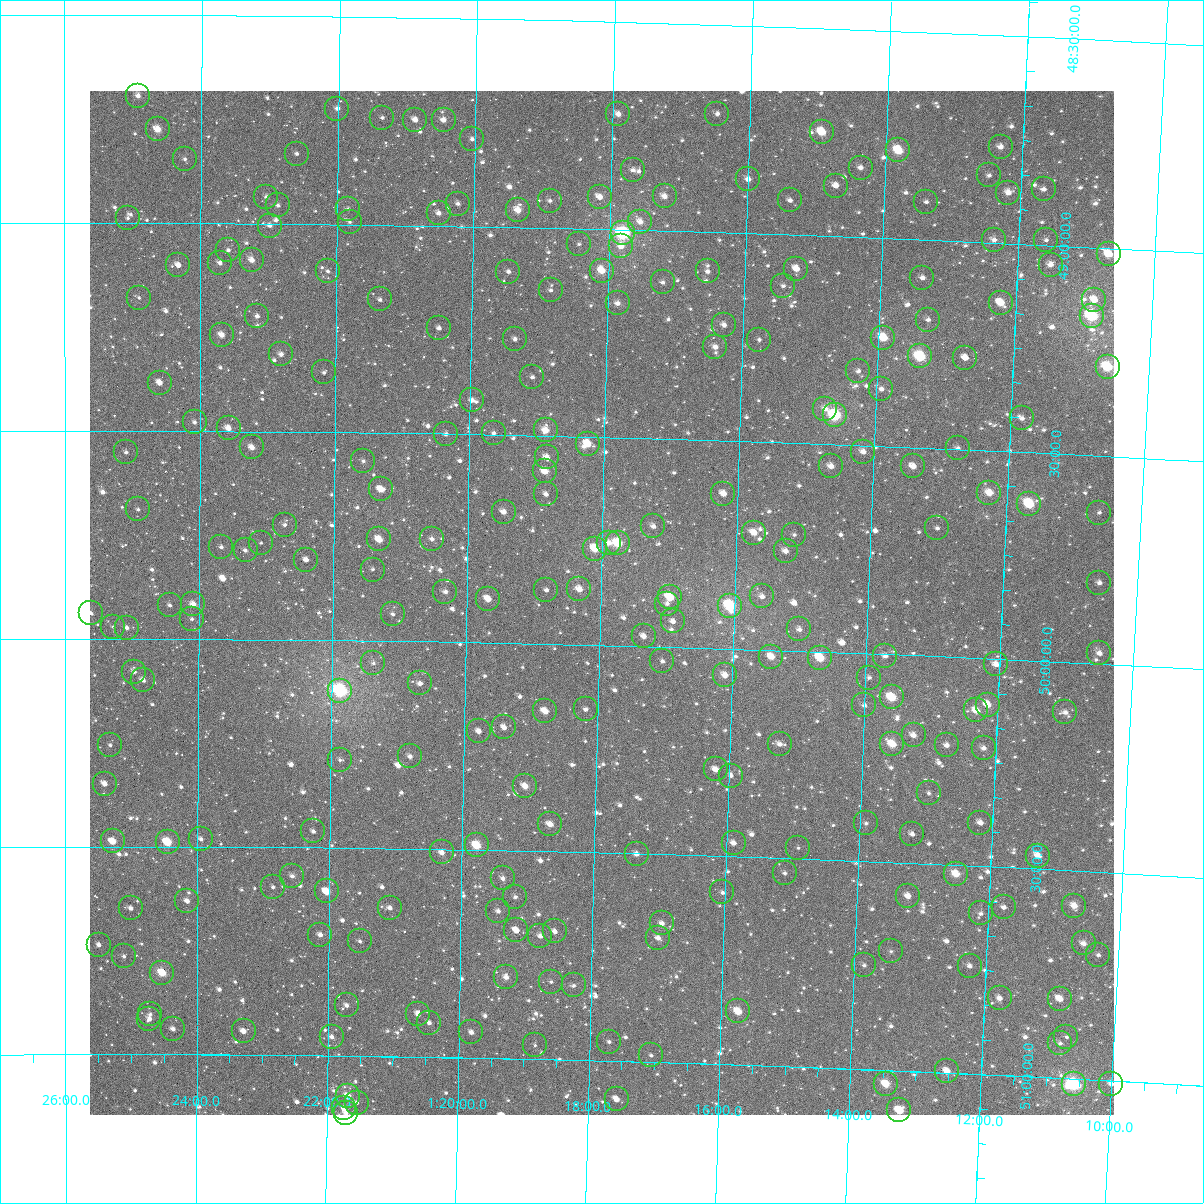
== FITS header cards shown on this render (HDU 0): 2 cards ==
NAXIS1  =                 1024
NAXIS2  =                 1024

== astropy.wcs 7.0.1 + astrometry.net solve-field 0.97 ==
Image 1024 x 1024 px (HDU 0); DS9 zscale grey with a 90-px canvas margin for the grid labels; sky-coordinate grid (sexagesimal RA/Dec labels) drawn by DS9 from the SOLVED WCS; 252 Tycho-2 reference stars matched to detected sources circled (green)
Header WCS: RA---TAN-SIP/DEC--TAN-SIP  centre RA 01:17:59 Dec +49:54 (19.50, +49.90 deg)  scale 8.66 arcsec/px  FOV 147.8' x 147.9'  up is +179 deg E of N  parity flipped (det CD > 0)
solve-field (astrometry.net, Tycho-2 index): VERIFIED the header's WCS against the Tycho-2 star catalogue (verified at 6 index scales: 13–252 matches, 0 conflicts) and refined it, rather than solving blind
Solved WCS: RA---TAN-SIP/DEC--TAN-SIP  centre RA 01:17:59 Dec +49:54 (19.50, +49.90 deg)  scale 8.66 arcsec/px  FOV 147.8' x 147.9'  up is +179 deg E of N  parity flipped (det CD > 0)
The solver's refit moves the header's centre by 0.25 arcsec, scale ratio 1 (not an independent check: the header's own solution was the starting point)
Tycho-2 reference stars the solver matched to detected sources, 252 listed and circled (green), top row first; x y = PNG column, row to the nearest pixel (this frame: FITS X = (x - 90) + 1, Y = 1024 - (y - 91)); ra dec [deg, ICRS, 3 dp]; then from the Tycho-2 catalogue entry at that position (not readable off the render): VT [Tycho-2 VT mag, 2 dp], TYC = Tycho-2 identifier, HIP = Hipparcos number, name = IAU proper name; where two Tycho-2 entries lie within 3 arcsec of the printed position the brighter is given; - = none
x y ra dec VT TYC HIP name
138 96 21.230 +48.694 9.99 3269-453-1 - -
337 109 20.504 +48.721 11.10 3269-504-1 - -
618 114 19.479 +48.722 9.91 3268-99-1 - -
717 114 19.118 +48.714 10.68 3268-15-1 - -
382 118 20.340 +48.742 11.22 3269-106-1 - -
415 120 20.219 +48.746 10.32 3269-130-1 - -
444 120 20.115 +48.745 10.17 3269-808-1 - -
158 129 21.159 +48.774 8.97 3273-1204-1 - -
822 132 18.734 +48.750 8.75 3272-286-1 - -
472 139 20.010 +48.790 11.12 3273-1331-1 - -
1001 147 18.081 +48.769 10.08 3272-376-1 - -
898 150 18.453 +48.787 8.35 3272-48-1 5747 -
297 154 20.651 +48.831 11.56 3273-811-1 - -
185 159 21.059 +48.845 10.95 3273-1019-1 - -
861 168 18.588 +48.832 10.48 3272-294-1 - -
633 170 19.421 +48.855 10.85 3272-300-1 - -
989 175 18.119 +48.838 10.72 3272-134-1 - -
748 179 18.998 +48.869 10.02 3272-150-1 - -
836 186 18.677 +48.878 10.65 3272-92-1 - -
1044 189 17.917 +48.866 11.08 3272-154-1 - -
1008 193 18.045 +48.878 10.14 3272-90-1 - -
665 196 19.302 +48.917 9.95 3272-78-1 - -
266 197 20.760 +48.935 10.66 3273-773-1 - -
600 197 19.539 +48.923 10.44 3272-2-1 - -
790 200 18.843 +48.917 10.90 3272-112-1 - -
550 201 19.721 +48.934 11.15 3273-780-1 - -
926 202 18.344 +48.908 11.42 3272-102-1 - -
458 204 20.057 +48.945 11.15 3273-747-1 - -
278 205 20.717 +48.955 10.42 3273-1427-1 - -
348 209 20.460 +48.961 11.62 3273-705-1 - -
518 210 19.838 +48.958 9.26 3273-839-1 6185 -
439 213 20.128 +48.969 10.64 3273-682-1 - -
128 218 21.267 +48.988 11.39 3273-1287-1 - -
350 222 20.453 +48.993 11.53 3273-1417-1 - -
640 222 19.388 +48.979 10.42 3272-42-1 - -
270 226 20.746 +49.004 10.72 3273-822-1 - -
623 233 19.450 +49.008 7.19 3272-24-1 6060 -
994 240 18.090 +48.993 10.63 3272-262-1 - -
1046 240 17.899 +48.988 11.18 3272-190-1 - -
579 244 19.611 +49.037 11.45 3272-1351-1 - -
621 246 19.456 +49.039 10.15 3272-1357-1 - -
228 250 20.898 +49.064 11.20 3273-1437-1 - -
1109 254 17.667 +49.015 9.35 3272-46-1 - -
252 260 20.811 +49.088 10.71 3273-477-2 - -
220 263 20.928 +49.094 11.06 3273-318-1 - -
178 265 21.081 +49.101 10.37 3273-874-1 - -
1051 265 17.878 +49.046 10.45 3272-1356-1 - -
796 269 18.810 +49.081 9.84 3272-1285-1 - -
328 271 20.531 +49.113 11.04 3273-813-1 - -
602 271 19.525 +49.099 8.91 3272-1184-1 6083 -
708 271 19.136 +49.094 10.39 3272-1212-1 - -
508 272 19.868 +49.107 10.78 3273-740-1 - -
922 278 18.346 +49.091 10.61 3272-1280-1 - -
663 282 19.300 +49.124 11.36 3272-1197-1 - -
783 286 18.857 +49.123 11.13 3272-1127-1 - -
551 290 19.711 +49.149 11.39 3273-889-1 - -
139 298 21.226 +49.180 10.77 3273-470-1 - -
380 299 20.339 +49.179 10.72 3273-695-1 - -
1094 300 17.712 +49.126 9.99 3272-1100-1 - -
618 303 19.463 +49.176 10.26 3272-967-1 - -
1001 303 18.056 +49.143 9.18 3272-1162-1 - -
257 316 20.790 +49.223 10.95 3273-1455-1 - -
1092 316 17.718 +49.164 7.46 3272-1106-1 5533 -
928 320 18.319 +49.191 10.64 3272-1089-1 - -
724 325 19.070 +49.222 10.45 3272-1188-1 - -
439 328 20.119 +49.246 11.08 3273-935-1 - -
222 335 20.921 +49.268 9.48 3273-1451-1 - -
883 338 18.481 +49.239 8.81 3272-1115-1 - -
515 339 19.839 +49.269 10.98 3273-241-1 - -
759 340 18.939 +49.254 11.08 3272-855-1 - -
715 347 19.099 +49.275 10.55 3272-899-1 - -
281 354 20.700 +49.314 9.94 3273-1003-1 - -
920 356 18.343 +49.281 7.80 3272-1178-1 5702 -
965 358 18.177 +49.280 10.73 3272-1051-1 - -
1108 367 17.651 +49.285 8.10 3272-785-1 - -
858 371 18.569 +49.322 11.37 3272-1055-1 - -
324 372 20.542 +49.356 11.58 3273-845-1 - -
532 377 19.772 +49.359 10.54 3273-1383-1 - -
160 383 21.148 +49.384 9.78 3273-410-1 - -
881 389 18.481 +49.362 10.86 3272-1041-1 - -
472 400 19.993 +49.418 10.83 3273-539-1 - -
825 409 18.687 +49.415 10.74 3272-1310-1 - -
835 415 18.649 +49.430 7.34 3272-1224-1 5813 -
1022 418 17.958 +49.419 11.01 3272-770-1 - -
195 422 21.019 +49.478 10.96 3273-1371-1 - -
229 428 20.893 +49.492 9.89 3273-572-1 - -
546 430 19.718 +49.486 9.19 3273-38-1 - -
494 433 19.910 +49.495 10.65 3273-1431-1 - -
446 434 20.089 +49.500 11.27 3273-1278-1 - -
588 444 19.561 +49.516 9.08 3272-949-1 - -
252 447 20.806 +49.538 9.48 3273-930-1 6471 -
958 448 18.190 +49.496 11.29 3272-635-1 - -
126 452 21.272 +49.551 11.37 3273-144-1 - -
863 452 18.540 +49.515 10.38 3272-970-1 - -
547 457 19.712 +49.552 10.23 3273-108-1 - -
363 461 20.392 +49.568 10.87 3273-1226-1 - -
831 466 18.657 +49.553 9.70 3272-1002-1 - -
913 466 18.353 +49.546 10.05 3272-611-1 - -
545 471 19.718 +49.585 9.28 3273-1134-1 - -
381 489 20.325 +49.636 9.59 3273-1149-1 - -
989 493 18.067 +49.601 9.28 3272-1054-1 - -
546 494 19.712 +49.640 10.82 3273-723-1 - -
723 494 19.053 +49.628 9.58 3272-844-1 - -
1029 504 17.916 +49.624 8.05 3272-432-1 5587 -
138 509 21.227 +49.689 11.45 3273-633-1 - -
504 512 19.868 +49.685 9.88 3273-1052-1 - -
1099 513 17.655 +49.636 11.31 3272-1036-1 - -
285 525 20.680 +49.724 10.95 3273-92-1 - -
653 526 19.310 +49.711 10.79 3272-661-1 - -
937 528 18.254 +49.691 11.34 3272-880-1 - -
754 533 18.935 +49.719 9.67 3272-553-1 - -
794 535 18.784 +49.721 10.95 3272-744-1 - -
379 539 20.329 +49.757 9.16 3273-1192-1 - -
432 539 20.134 +49.753 10.71 3273-31-1 - -
261 543 20.770 +49.768 11.75 3273-238-1 - -
609 543 19.473 +49.754 10.42 3272-897-1 - -
618 543 19.440 +49.754 8.14 3272-628-1 6058 -
221 547 20.917 +49.779 11.05 3273-837-1 - -
595 549 19.524 +49.768 8.85 3272-389-1 - -
246 550 20.827 +49.786 11.06 3273-91-1 - -
786 551 18.815 +49.761 10.13 3272-756-1 - -
306 560 20.601 +49.808 10.84 3273-1048-1 - -
373 570 20.351 +49.829 11.52 3273-892-1 - -
1099 583 17.641 +49.805 11.11 3272-904-1 - -
579 589 19.579 +49.867 9.34 3272-115-1 - -
546 590 19.702 +49.871 11.14 3273-1110-1 - -
445 592 20.079 +49.880 10.60 3273-414-1 - -
762 596 18.896 +49.872 10.58 3272-341-1 - -
670 597 19.239 +49.881 8.95 3272-427-1 - -
488 599 19.920 +49.895 9.50 3273-628-1 - -
193 604 21.021 +49.917 9.49 3273-183-1 - -
667 604 19.250 +49.896 11.10 3272-576-1 - -
170 605 21.108 +49.919 11.32 3273-534-1 - -
730 606 19.016 +49.896 7.67 3272-877-1 5912 -
91 613 21.404 +49.938 10.82 3273-170-1 - -
393 614 20.275 +49.936 10.82 3273-597-1 - -
192 619 21.026 +49.952 11.09 3273-1112-1 - -
673 621 19.227 +49.939 10.54 3272-1287-1 - -
113 627 21.320 +49.971 11.88 3273-662-1 - -
127 628 21.269 +49.973 11.21 3273-484-1 - -
799 629 18.753 +49.948 10.75 3272-470-1 - -
644 636 19.335 +49.976 10.00 3272-712-1 - -
1099 653 17.628 +49.974 10.06 3272-259-1 - -
885 656 18.429 +50.004 11.00 3272-343-1 - -
771 657 18.854 +50.016 9.27 3272-868-1 - -
820 658 18.672 +50.014 8.44 3272-871-1 - -
662 661 19.262 +50.035 11.25 3272-371-1 - -
373 663 20.345 +50.054 11.91 3273-381-1 - -
996 664 18.013 +50.013 9.74 3272-1196-1 - -
134 672 21.241 +50.079 10.91 3273-272-1 - -
725 675 19.027 +50.064 9.80 3272-1365-1 - -
869 678 18.485 +50.058 10.78 3272-1317-1 - -
143 680 21.208 +50.098 10.32 3273-264-1 - -
420 683 20.169 +50.102 11.00 3273-320-1 - -
340 691 20.466 +50.122 6.67 3273-472-1 6371 -
892 697 18.398 +50.103 8.50 3272-1118-1 5724 -
864 705 18.500 +50.125 11.23 3272-93-1 - -
988 705 18.037 +50.111 9.39 3272-257-1 - -
586 709 19.545 +50.156 11.06 3272-805-1 - -
976 710 18.079 +50.126 9.19 3272-317-1 - -
545 711 19.697 +50.162 9.32 3273-1067-1 - -
1065 712 17.744 +50.120 10.91 3272-699-1 - -
504 727 19.850 +50.204 10.22 3273-236-1 - -
479 731 19.944 +50.214 10.47 3273-120-1 - -
914 735 18.310 +50.192 9.75 3272-452-1 - -
780 744 18.812 +50.226 10.28 3272-361-1 - -
892 744 18.389 +50.215 8.58 3272-848-1 5719 -
110 745 21.330 +50.256 11.67 3273-1351-1 - -
947 745 18.185 +50.213 10.56 3272-539-1 - -
984 748 18.045 +50.216 10.41 3272-594-1 - -
410 756 20.201 +50.277 10.46 3273-1153-1 - -
340 760 20.465 +50.289 11.92 3273-427-1 - -
716 769 19.049 +50.291 10.22 3272-233-1 - -
731 776 18.991 +50.306 11.55 3272-281-1 - -
105 784 21.351 +50.349 10.18 3273-498-1 - -
525 786 19.765 +50.344 9.44 3273-193-1 - -
929 793 18.245 +50.330 11.43 3272-247-1 - -
866 823 18.476 +50.408 11.10 3272-223-1 - -
980 823 18.045 +50.395 10.47 3272-109-1 - -
550 824 19.668 +50.434 9.34 3272-418-1 6129 -
313 831 20.562 +50.461 10.98 3273-1104-1 - -
912 834 18.300 +50.430 10.33 3272-47-1 - -
201 839 20.987 +50.482 10.83 3273-364-1 - -
113 841 21.321 +50.488 9.38 3273-496-1 - -
168 842 21.113 +50.489 8.34 3273-292-1 6574 -
734 843 18.974 +50.467 10.85 3272-1319-1 - -
477 845 19.944 +50.489 8.53 3273-878-1 - -
798 848 18.730 +50.473 11.46 3272-550-1 - -
442 852 20.075 +50.507 9.78 3273-808-1 - -
637 854 19.339 +50.500 10.42 3272-472-1 - -
1038 856 17.821 +50.469 9.59 3272-69-1 - -
785 873 18.776 +50.535 11.31 3272-91-1 - -
956 874 18.128 +50.521 8.87 3272-942-1 - -
292 876 20.641 +50.569 10.77 3273-179-1 - -
503 878 19.842 +50.567 10.65 3273-261-1 - -
273 887 20.714 +50.596 11.62 3273-207-1 - -
327 891 20.510 +50.605 9.47 3273-469-1 - -
722 892 19.011 +50.587 10.69 3272-63-1 - -
908 896 18.307 +50.579 9.65 3272-229-1 - -
515 897 19.795 +50.611 10.80 3273-258-1 - -
187 901 21.038 +50.631 10.60 3277-1092-1 - -
1074 906 17.676 +50.584 9.37 3272-595-1 - -
1004 907 17.942 +50.596 10.75 3272-145-1 - -
131 908 21.252 +50.649 11.25 3277-743-1 - -
390 908 20.268 +50.643 10.77 3277-1259-1 - -
498 911 19.857 +50.646 11.22 3277-972-1 - -
981 913 18.028 +50.614 10.93 3272-737-1 - -
662 923 19.235 +50.666 10.88 3276-1155-1 - -
516 930 19.787 +50.691 10.33 3277-1235-1 - -
555 931 19.641 +50.692 10.69 3276-1395-1 - -
320 935 20.532 +50.709 10.15 3277-907-1 - -
540 936 19.695 +50.703 9.91 3277-955-1 - -
658 938 19.248 +50.701 10.18 3276-1133-1 - -
360 941 20.382 +50.724 11.92 3277-1044-1 - -
1084 943 17.633 +50.674 9.76 3276-1137-1 - -
99 945 21.373 +50.736 10.75 3277-692-1 - -
891 951 18.363 +50.713 11.67 3276-1023-1 - -
1098 955 17.576 +50.699 11.44 3276-1314-1 - -
124 956 21.277 +50.764 11.70 3277-957-1 - -
864 965 18.463 +50.749 11.20 3276-1247-1 - -
970 966 18.062 +50.741 10.38 3276-1305-1 - -
162 973 21.133 +50.803 8.44 3277-1289-1 6579 -
506 977 19.822 +50.804 9.73 3277-1304-1 6180 -
551 982 19.651 +50.813 11.72 3276-1178-1 - -
574 985 19.565 +50.821 10.91 3276-966-1 - -
1000 998 17.942 +50.815 10.32 3276-761-1 - -
1060 999 17.713 +50.809 9.44 3276-1381-1 - -
347 1005 20.428 +50.878 11.03 3277-1039-1 - -
738 1011 18.935 +50.872 8.76 3276-1029-1 5894 -
150 1014 21.177 +50.903 11.44 3277-1024-1 - -
418 1014 20.155 +50.898 10.66 3277-1120-1 - -
149 1019 21.180 +50.914 10.62 3277-782-1 - -
429 1023 20.113 +50.917 10.12 3277-939-1 - -
173 1029 21.089 +50.939 11.01 3277-1127-1 - -
244 1031 20.820 +50.943 10.88 3277-810-1 - -
471 1032 19.951 +50.939 10.20 3277-1006-1 - -
332 1037 20.483 +50.955 10.40 3277-788-1 - -
1066 1037 17.681 +50.901 11.37 3276-1244-1 - -
609 1042 19.425 +50.954 11.06 3276-1194-1 - -
1060 1043 17.704 +50.916 11.47 3276-811-1 - -
535 1045 19.707 +50.967 11.48 3277-1318-1 - -
651 1055 19.262 +50.984 11.26 3276-846-1 - -
947 1071 18.130 +50.996 9.74 3276-1273-1 - -
886 1084 18.362 +51.034 8.73 3276-1405-1 5710 -
1074 1084 17.643 +51.013 7.54 3276-1219-1 5512 -
1111 1084 17.501 +51.008 10.34 3276-1291-1 - -
348 1096 20.419 +51.096 9.01 3277-922-1 6359 -
617 1099 19.390 +51.091 10.49 3276-1328-1 - -
357 1103 20.385 +51.112 11.32 3277-1076-1 - -
344 1108 20.433 +51.126 10.38 3277-1052-1 - -
899 1110 18.305 +51.095 9.10 3276-733-1 - -
346 1113 20.427 +51.137 10.37 3277-1185-1 - -